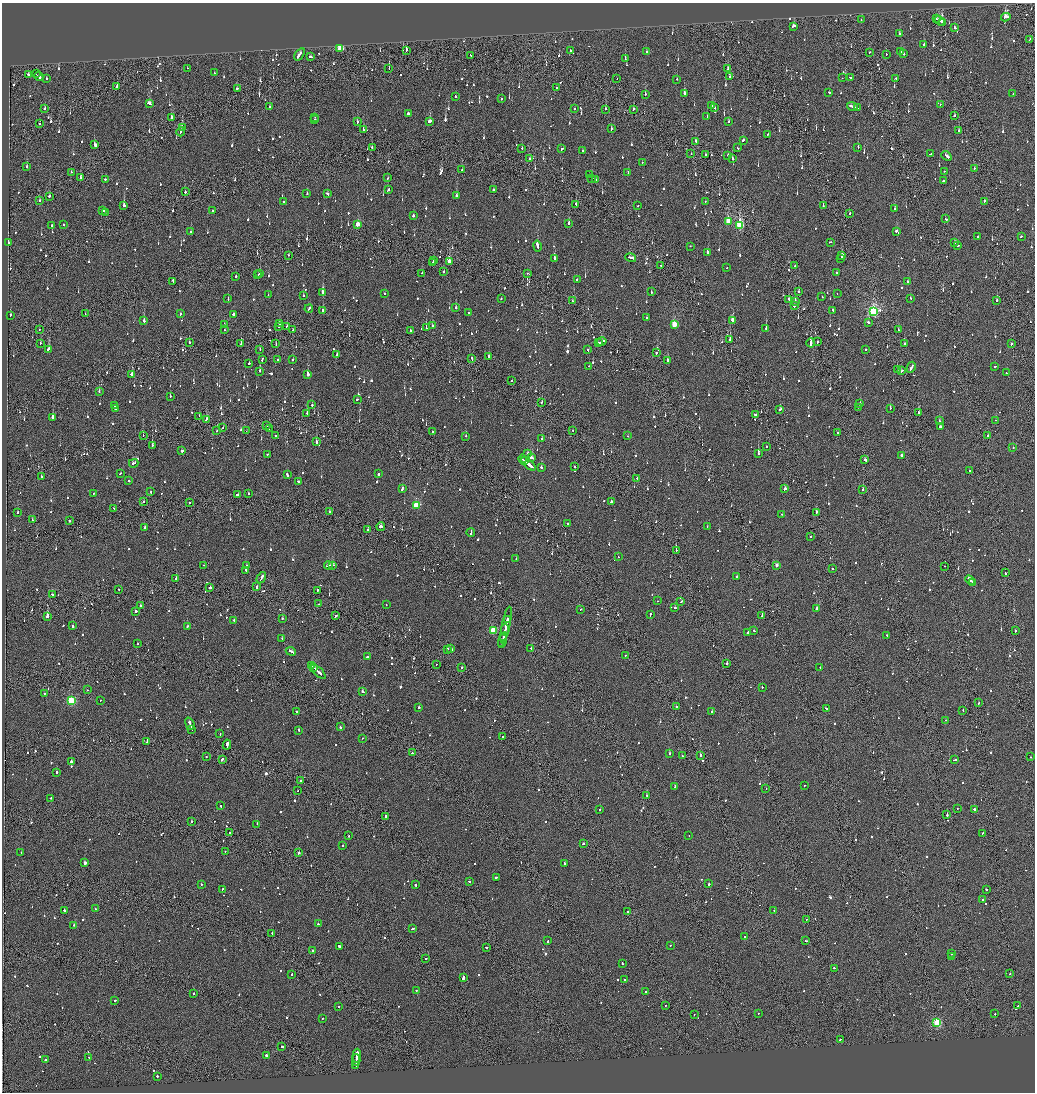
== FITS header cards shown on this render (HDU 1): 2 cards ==
NAXIS1  =                 2065
NAXIS2  =                 2180

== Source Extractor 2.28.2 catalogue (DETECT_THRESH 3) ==
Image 2065 x 2180 px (HDU 1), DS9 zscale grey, zoomed out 1/2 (1 PNG px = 2 x 2 image px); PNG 1037 x 1094 px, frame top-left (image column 1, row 2179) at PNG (2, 3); each listed source drawn as its Kron ellipse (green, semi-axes under 4 px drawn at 4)
Background -0.121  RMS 0.067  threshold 0.201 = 3 sigma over >= 5 px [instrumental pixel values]
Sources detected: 1587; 86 cannot appear on this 1/2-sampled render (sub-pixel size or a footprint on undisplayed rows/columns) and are neither listed nor drawn; of the other 1501, the 500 brightest by FLUX_AUTO listed and drawn (1001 fainter detections omitted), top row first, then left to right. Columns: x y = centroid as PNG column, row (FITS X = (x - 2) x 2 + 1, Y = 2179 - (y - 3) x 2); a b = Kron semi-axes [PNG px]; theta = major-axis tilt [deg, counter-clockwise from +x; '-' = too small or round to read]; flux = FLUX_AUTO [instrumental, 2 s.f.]
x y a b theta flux
1006 17 5 2 - 370
937 19 2 1 - 140
861 20 2 2 - 130
940 21 5 3 - 290
942 22 2 2 - 120
793 26 4 2 - 140
955 28 2 2 - 2400
899 34 2 2 - 170
1030 40 3 1 - 140
924 45 2 2 - 240
340 48 3 3 - 900
406 50 2 2 - 260
570 51 2 2 - 300
646 52 2 2 - 93
901 52 2 1 - 130
869 53 2 1 - 130
299 54 7 2 55 560
886 54 2 2 - 170
903 54 2 2 - 260
471 55 2 1 - 190
310 57 3 2 - 170
625 59 2 2 - 160
187 68 2 1 - 110
389 69 2 1 - 290
728 69 2 2 - 170
214 73 2 2 - 120
36 74 2 1 - 94
28 75 2 2 - 750
39 77 4 2 - 520
730 77 3 2 - 160
850 77 2 2 - 470
46 78 2 2 - 170
617 78 2 2 - 95
842 78 2 1 - 270
896 78 2 2 - 120
677 79 2 2 - 150
117 86 2 2 - 660
237 88 2 2 - 120
556 88 2 2 - 96
829 92 2 2 - 180
684 94 2 2 - 720
1013 94 2 1 - 140
645 95 2 2 - 110
455 96 2 2 - 190
501 99 2 2 - 110
149 103 4 2 - 410
940 104 2 2 - 110
712 105 2 2 - 200
853 106 5 2 - 590
269 107 2 2 - 190
714 107 2 2 - 110
45 108 3 2 - 200
858 108 4 1 - 350
574 109 2 2 - 140
605 109 2 2 - 270
633 109 3 2 - 130
408 113 2 2 - 640
954 116 2 2 - 200
315 117 2 1 - 190
707 117 2 2 - 120
172 118 4 2 - 220
315 120 2 2 - 140
430 121 2 2 - 1200
357 122 3 2 - 100
729 122 2 2 - 520
40 123 2 2 - 91
182 127 3 1 - 660
611 129 3 2 - 130
363 130 2 2 - 150
958 131 2 2 - 140
181 132 4 2 - 430
767 134 2 2 - 250
743 140 3 2 - 440
696 142 2 2 - 180
94 144 3 2 - 2200
372 147 2 2 - 94
858 147 2 2 - 170
522 148 2 2 - 99
738 148 3 2 - 110
562 149 2 2 - 190
583 151 2 2 - 180
691 154 2 1 - 150
930 154 2 2 - 110
706 155 2 1 - 280
728 155 2 2 - 280
946 156 5 2 - 310
530 158 2 1 - 200
732 158 3 2 - 140
642 162 2 2 - 190
27 167 2 2 - 240
974 168 2 2 - 94
462 169 2 1 - 190
944 171 2 2 - 170
71 172 2 2 - 100
628 173 3 2 - 210
589 175 2 2 - 170
80 178 2 2 - 180
388 178 2 2 - 97
592 178 2 2 - 290
105 179 2 2 - 120
596 180 2 2 - 280
943 180 2 2 - 110
388 190 2 2 - 200
494 190 2 2 - 100
185 192 2 2 - 260
307 194 2 2 - 98
327 194 4 2 - 130
49 196 3 2 - 120
456 196 3 2 - 100
39 200 2 2 - 100
283 201 2 1 - 710
984 201 3 1 - 100
705 202 2 2 - 120
576 204 2 2 - 100
124 205 2 2 - 540
638 206 2 2 - 210
823 206 2 2 - 360
895 208 2 2 - 110
103 211 2 2 - 140
213 211 3 2 - 110
105 213 2 1 - 150
850 213 2 2 - 640
413 216 2 2 - 540
946 219 2 2 - 180
728 221 3 2 - 280
569 223 2 2 - 790
64 224 2 2 - 210
358 224 3 2 - 320
740 225 4 3 - 1300
52 226 2 2 - 140
896 231 3 2 - 140
191 232 2 2 - 240
978 237 2 2 - 160
1021 237 2 1 - 130
830 242 3 2 - 97
955 242 3 2 - 200
9 243 2 2 - 130
957 245 3 2 - 120
537 246 5 2 - 1500
690 246 2 2 - 130
707 252 4 2 - 320
288 255 2 1 - 180
842 256 4 2 - 700
631 258 5 2 - 400
554 259 2 2 - 1400
841 259 2 1 - 150
433 261 2 2 - 140
449 262 3 2 - 260
432 263 2 1 - 160
661 265 2 1 - 100
795 266 2 1 - 350
727 268 2 2 - 100
444 271 2 2 - 430
837 272 2 2 - 110
260 273 2 2 - 140
422 273 2 1 - 110
528 273 2 1 - 120
258 275 2 1 - 98
236 276 2 2 - 160
577 280 2 2 - 300
173 281 4 1 - 270
908 282 2 2 - 93
651 292 2 2 - 170
799 292 2 2 - 200
323 293 2 2 - 1300
837 293 2 1 - 190
384 294 2 2 - 130
268 295 2 2 - 160
303 295 2 2 - 230
822 297 2 2 - 95
910 298 2 2 - 340
228 299 2 2 - 150
501 299 2 2 - 89
789 299 2 2 - 130
997 300 2 2 - 210
572 301 2 2 - 110
796 302 3 2 - 210
794 306 2 2 - 510
456 308 2 2 - 590
309 309 4 2 - 170
323 310 2 2 - 410
833 310 3 2 - 330
873 311 4 3 - 2100
468 313 2 2 - 130
85 314 3 1 - 95
180 314 2 2 - 120
234 314 2 2 - 1700
10 315 2 2 - 190
646 318 2 2 - 110
733 320 3 2 - 810
144 321 2 2 - 610
868 322 3 2 - 260
279 324 2 2 - 240
674 324 3 3 - 520
224 325 2 1 - 300
287 326 3 2 - 150
432 326 2 2 - 300
279 327 2 1 - 370
426 328 2 2 - 110
766 328 2 2 - 610
39 330 2 1 - 94
224 330 2 2 - 130
293 330 3 2 - 180
899 330 2 2 - 190
410 331 2 2 - 140
730 340 2 2 - 670
189 342 2 2 - 110
601 342 5 2 - 350
817 342 3 1 - 250
40 343 2 2 - 120
599 343 3 1 - 180
811 343 4 2 - 520
241 344 2 1 - 230
276 344 2 1 - 90
904 344 2 2 - 90
1011 344 2 2 - 110
48 349 3 3 - 270
866 349 2 2 - 320
260 350 2 1 - 98
588 350 2 2 - 100
656 352 2 2 - 320
337 355 4 2 - 220
489 356 3 1 - 100
262 359 3 2 - 160
278 359 2 2 - 150
472 359 4 1 - 230
292 360 2 2 - 120
667 360 2 2 - 97
249 363 2 2 - 310
589 366 2 2 - 140
995 366 2 2 - 190
911 367 6 2 63 510
897 370 2 1 - 220
260 371 2 2 - 500
902 371 3 2 - 300
1006 373 2 2 - 100
307 374 2 2 - 2500
132 375 3 2 - 360
512 381 2 1 - 100
99 391 2 2 - 100
170 396 2 2 - 97
357 399 2 2 - 110
542 402 2 2 - 100
860 403 2 2 - 350
114 405 2 2 - 160
312 405 2 2 - 140
859 407 2 1 - 100
890 408 2 2 - 420
115 409 3 2 - 350
780 409 3 2 - 160
918 412 2 2 - 380
307 413 2 2 - 380
755 415 2 2 - 160
199 416 2 1 - 91
52 418 3 2 - 4900
206 419 3 2 - 420
996 420 2 2 - 92
939 421 2 2 - 110
266 426 2 1 - 120
941 427 4 2 - 490
223 428 2 1 - 100
269 428 2 2 - 130
217 431 2 2 - 91
246 431 2 1 - 93
433 431 2 2 - 110
573 431 2 2 - 96
837 432 2 1 - 120
987 435 2 2 - 290
143 436 2 2 - 170
275 436 2 2 - 360
466 436 2 2 - 230
628 436 2 2 - 160
541 439 2 2 - 95
316 442 2 1 - 1300
152 445 2 2 - 230
766 446 2 2 - 98
1013 447 2 2 - 190
182 451 2 2 - 500
758 453 2 2 - 800
267 454 2 2 - 92
527 454 2 2 - 360
901 456 3 2 - 330
531 458 4 2 - 500
522 459 4 2 - 370
865 460 3 2 - 330
525 461 2 1 - 240
134 463 5 2 - 250
528 464 9 2 -41 910
574 467 2 2 - 110
541 468 2 2 - 900
969 470 2 2 - 110
121 473 3 2 - 110
379 474 2 2 - 310
287 475 3 2 - 150
41 476 2 1 - 360
637 478 2 2 - 170
129 481 2 2 - 110
298 481 4 2 - 300
402 488 3 2 - 260
785 489 3 2 - 690
863 490 2 1 - 370
150 492 2 2 - 110
93 494 2 2 - 160
249 494 3 2 - 130
237 495 2 2 - 290
143 502 2 2 - 96
611 502 2 2 - 620
190 503 2 2 - 240
416 505 3 3 - 890
114 509 2 1 - 140
330 511 2 2 - 340
17 512 2 2 - 160
816 512 2 2 - 640
782 514 2 2 - 100
32 520 2 2 - 91
69 521 2 2 - 91
568 523 2 2 - 98
707 526 2 2 - 95
144 527 2 2 - 420
381 527 4 2 - 480
368 529 2 1 - 150
471 533 4 2 - 310
810 537 2 2 - 91
676 550 2 2 - 130
618 557 2 2 - 110
516 559 2 2 - 150
204 565 2 1 - 95
328 565 4 1 - 330
333 565 4 2 - 280
776 565 2 2 - 110
246 566 2 2 - 140
944 566 2 2 - 100
832 569 2 2 - 210
246 570 3 2 - 260
1005 573 2 1 - 130
737 576 2 2 - 120
261 578 6 2 59 360
176 579 2 2 - 160
970 580 5 3 - 3200
972 583 3 2 - 800
257 587 3 2 - 160
210 588 2 1 - 1800
119 589 2 2 - 110
317 590 2 2 - 130
52 595 2 2 - 220
657 601 2 1 - 110
681 602 3 2 - 200
319 604 2 2 - 140
386 605 2 1 - 110
140 606 2 2 - 150
675 608 2 2 - 810
580 609 2 1 - 450
817 609 3 2 - 890
136 611 2 2 - 220
650 615 4 2 - 230
762 615 2 2 - 100
47 616 2 2 - 2000
336 616 3 2 - 140
282 618 2 2 - 240
507 619 3 2 - 410
234 620 2 2 - 230
506 625 19 2 78 920
73 626 2 2 - 140
188 626 2 2 - 180
505 630 6 1 -89 270
493 631 3 3 - 690
754 631 2 2 - 120
1015 631 2 2 - 500
747 632 2 2 - 180
887 635 2 1 - 190
282 638 2 2 - 140
503 640 8 2 77 700
502 643 3 2 - 730
138 644 2 2 - 100
531 648 2 2 - 160
447 649 2 2 - 800
451 649 3 2 - 170
291 651 5 2 - 340
625 655 2 2 - 120
368 657 3 2 - 200
727 663 2 1 - 380
436 664 2 1 - 110
311 665 3 2 - 180
313 667 3 2 - 190
820 667 2 2 - 310
462 668 2 2 - 230
318 672 9 2 -42 510
762 687 2 1 - 210
87 690 2 2 - 100
363 692 3 2 - 210
44 694 2 1 - 420
71 701 3 3 - 1400
100 701 2 2 - 100
978 703 2 2 - 230
676 707 2 1 - 220
419 708 2 2 - 200
826 709 3 2 - 460
963 710 2 2 - 110
297 711 2 2 - 100
712 712 2 2 - 800
945 720 2 2 - 130
190 724 6 2 -71 530
340 727 2 2 - 180
192 729 3 2 - 270
299 730 2 1 - 370
220 734 2 2 - 100
502 737 2 2 - 120
362 738 2 2 - 91
147 741 3 1 - 110
227 745 5 2 - 1500
412 753 2 2 - 140
669 753 2 2 - 390
700 755 2 2 - 440
682 756 2 1 - 110
206 757 2 2 - 110
1031 757 2 1 - 98
222 759 3 2 - 210
955 760 3 2 - 230
71 761 2 2 - 540
57 772 2 2 - 410
301 780 2 1 - 280
805 785 2 2 - 93
675 786 3 2 - 180
766 789 2 1 - 120
297 791 2 1 - 90
647 795 2 1 - 180
51 798 2 2 - 110
220 806 2 2 - 97
957 808 2 2 - 98
600 809 2 1 - 180
974 809 3 2 - 640
947 814 3 1 - 440
386 816 2 2 - 670
191 821 2 2 - 230
257 824 2 1 - 610
230 833 2 1 - 130
983 833 2 2 - 300
349 836 2 2 - 98
689 836 2 2 - 240
583 844 2 2 - 130
342 845 2 2 - 110
225 851 2 1 - 110
21 853 2 2 - 320
299 853 2 1 - 1700
84 863 2 2 - 1400
565 863 3 2 - 300
496 877 2 2 - 200
469 882 2 2 - 220
201 884 2 2 - 420
709 884 2 2 - 440
415 885 2 2 - 290
222 889 2 2 - 110
986 889 2 2 - 420
982 900 2 2 - 290
95 909 3 2 - 160
64 910 3 2 - 340
774 910 2 2 - 120
628 911 2 2 - 140
807 919 2 2 - 120
318 924 2 2 - 570
74 925 2 2 - 96
412 929 4 2 - 200
272 933 2 2 - 150
745 937 2 2 - 460
548 941 3 2 - 160
806 941 2 2 - 170
670 945 2 2 - 110
339 946 2 2 - 390
486 947 3 2 - 110
313 950 2 2 - 250
951 954 2 2 - 170
951 957 2 2 - 230
426 958 2 2 - 130
622 963 2 2 - 91
834 968 2 2 - 110
1010 973 2 1 - 98
292 974 2 2 - 92
463 978 4 2 - 410
625 980 2 2 - 150
416 990 2 2 - 110
646 991 2 2 - 91
193 993 2 2 - 160
115 1000 2 1 - 400
665 1005 2 1 - 120
338 1006 2 2 - 170
1017 1006 4 1 - 270
758 1013 2 2 - 110
694 1014 2 2 - 470
995 1014 2 2 - 93
323 1018 2 2 - 150
937 1023 3 3 - 1200
840 1039 2 1 - 250
282 1046 2 2 - 820
266 1055 2 2 - 300
357 1056 7 2 85 1000
89 1057 3 2 - 260
45 1060 2 2 - 530
356 1060 6 1 90 590
356 1065 3 1 - 320
158 1076 2 2 - 130
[1001 fainter detections neither listed nor drawn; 86 sub-pixel or undisplayed-footprint detections neither listed nor drawn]